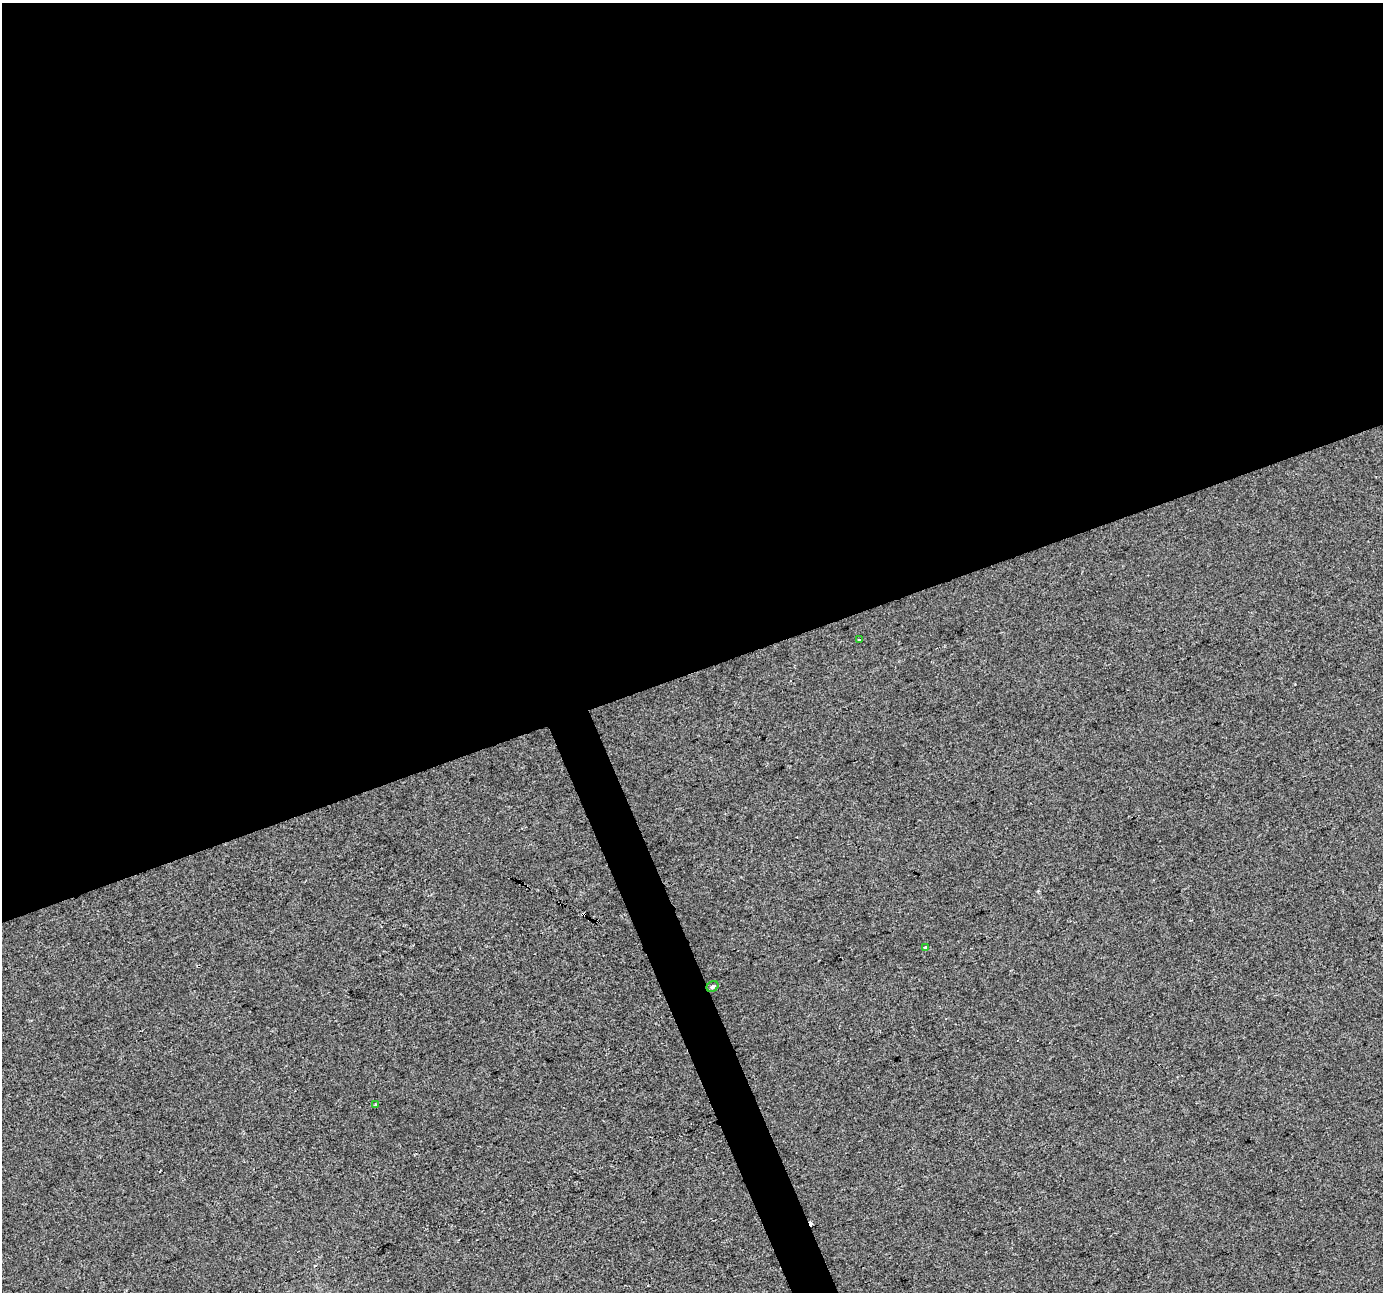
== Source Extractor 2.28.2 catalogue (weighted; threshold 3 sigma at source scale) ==
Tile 2 of 4 x 4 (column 2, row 1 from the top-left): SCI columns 1384-2764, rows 4004-5293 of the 5527 x 5369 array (HDU 1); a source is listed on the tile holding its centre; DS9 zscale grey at full resolution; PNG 1385 x 1294 px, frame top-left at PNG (2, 3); each listed source drawn as its Kron ellipse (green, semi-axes under 4 px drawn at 4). Shown black and unused: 53% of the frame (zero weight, under 2 of 3 exposures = <1% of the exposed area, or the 3 px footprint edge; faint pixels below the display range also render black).
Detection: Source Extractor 2.28.2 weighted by HDU 2 'WHT'; one run over the whole footprint, this tile lists its part. Background 4.48e-04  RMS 0.0058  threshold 0.0261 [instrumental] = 3 sigma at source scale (4.5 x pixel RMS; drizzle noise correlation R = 1.50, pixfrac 1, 0.0396/0.0396 arcsec/px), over >= 5 px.
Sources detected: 8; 4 cosmic-ray / hot-pixel residue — neither listed nor drawn; the other 4 listed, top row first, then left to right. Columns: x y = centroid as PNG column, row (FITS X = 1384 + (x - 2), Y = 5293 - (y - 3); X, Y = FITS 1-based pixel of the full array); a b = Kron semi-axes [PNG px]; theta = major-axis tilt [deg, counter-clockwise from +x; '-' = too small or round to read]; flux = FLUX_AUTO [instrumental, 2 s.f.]
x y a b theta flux
859 640 3 2 - 0.62
926 948 4 3 - 1.8
713 987 6 5 - 1.4
376 1104 4 3 - 0.56